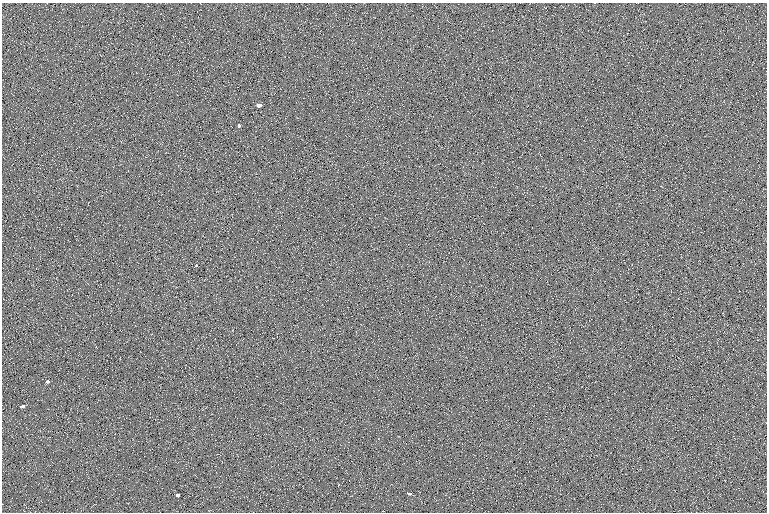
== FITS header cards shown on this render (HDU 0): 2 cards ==
NAXIS1  =                  765
NAXIS2  =                  510

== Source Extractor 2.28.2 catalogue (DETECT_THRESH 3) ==
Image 765 x 510 px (HDU 0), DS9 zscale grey, 1 PNG px = 1 image px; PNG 769 x 514 px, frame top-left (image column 1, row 510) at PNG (2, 3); no overlay
Background -0.657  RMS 5.7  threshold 17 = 3 sigma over >= 5 px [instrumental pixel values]
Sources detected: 7; all 7 listed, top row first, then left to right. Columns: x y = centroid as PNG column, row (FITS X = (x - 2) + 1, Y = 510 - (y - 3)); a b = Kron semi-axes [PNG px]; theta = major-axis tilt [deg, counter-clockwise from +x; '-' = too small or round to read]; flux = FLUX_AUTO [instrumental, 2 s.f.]
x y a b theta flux
259 105 5 3 - 3500
239 126 3 3 - 1600
196 266 3 2 - 620
48 382 5 4 - 850
22 407 5 3 - 1300
410 494 5 3 - 870
177 495 3 3 - 1600